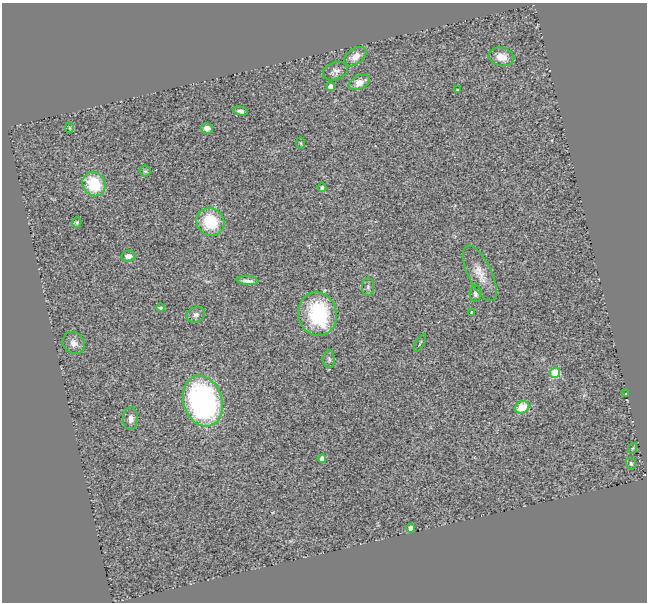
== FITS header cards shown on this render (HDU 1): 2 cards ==
NAXIS1  =                  645
NAXIS2  =                  600

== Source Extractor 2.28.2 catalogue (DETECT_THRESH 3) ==
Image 645 x 600 px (HDU 1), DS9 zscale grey, 1 PNG px = 1 image px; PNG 649 x 604 px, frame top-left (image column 1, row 600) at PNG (2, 3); each listed source drawn as its Kron ellipse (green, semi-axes under 4 px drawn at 4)
Background 0.526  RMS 0.12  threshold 0.352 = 3 sigma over >= 5 px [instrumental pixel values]
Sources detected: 36; all 36 listed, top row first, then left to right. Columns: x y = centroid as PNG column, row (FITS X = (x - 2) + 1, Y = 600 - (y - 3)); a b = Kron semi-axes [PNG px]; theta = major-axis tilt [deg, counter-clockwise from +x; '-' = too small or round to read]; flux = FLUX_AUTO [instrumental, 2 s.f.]
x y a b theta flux
355 57 12 8 36 76
501 57 13 9 -13 110
335 71 13 8 21 41
359 83 11 7 23 78
330 86 4 4 - 43
457 89 3 2 - 5.9
240 111 7 4 -12 22
70 128 5 3 - 7.3
207 128 6 5 - 34
301 143 6 4 -88 7.9
145 171 5 5 - 12
94 184 13 11 -53 350
322 188 4 4 - 23
77 222 5 4 - 12
210 222 14 13 - 350
128 256 7 5 7 48
480 273 30 11 -64 120
247 281 11 4 -4 34
368 287 9 6 -90 22
476 294 8 6 88 23
160 308 4 4 - 17
471 312 4 2 - 5.5
317 314 22 19 -77 770
196 315 9 7 25 32
74 343 12 10 -45 54
420 343 10 2 60 7.1
329 359 9 6 -89 21
555 373 5 5 - 450
626 393 3 3 - 23
203 401 26 19 -72 1700
522 407 7 6 - 180
131 419 11 7 88 43
633 448 5 3 - 7.6
322 459 4 4 - 63
631 464 6 4 -72 14
411 528 4 4 - 72